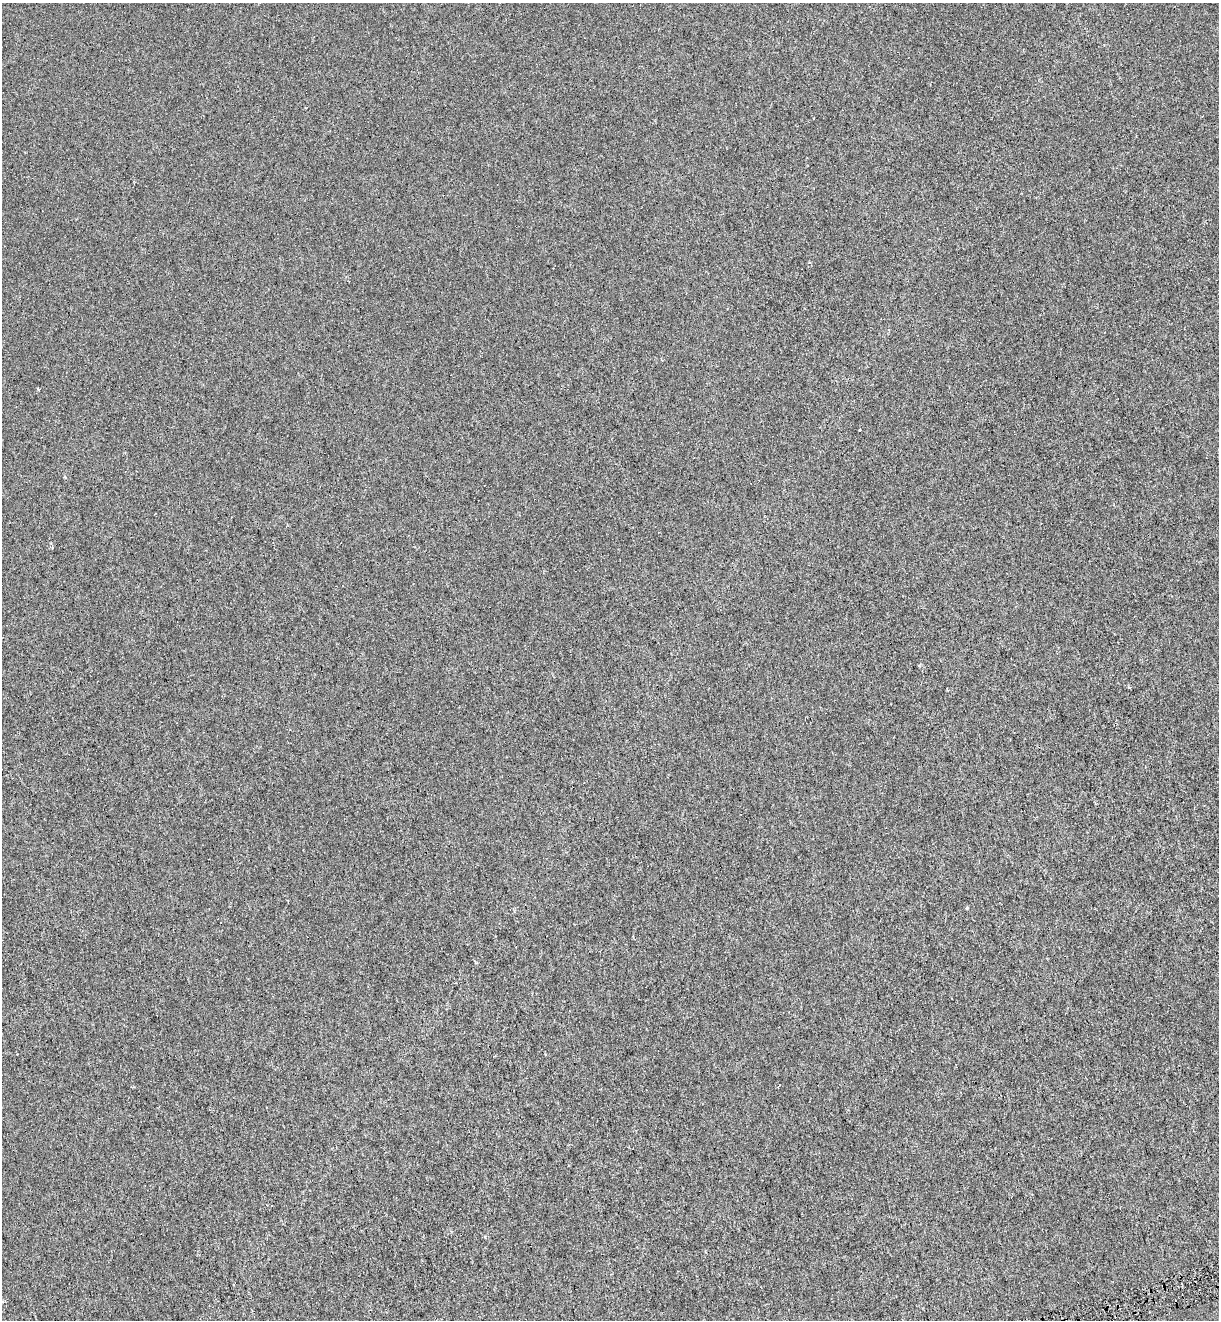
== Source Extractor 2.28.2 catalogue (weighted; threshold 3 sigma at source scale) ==
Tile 6 of 4 x 4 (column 2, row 2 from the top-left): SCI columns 1331-2547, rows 2660-3977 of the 5042 x 5323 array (HDU 1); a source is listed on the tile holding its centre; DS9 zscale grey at full resolution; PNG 1221 x 1322 px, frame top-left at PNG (2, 3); no overlay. Shown black and unused: <1% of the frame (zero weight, under 3 of 6 exposures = <1% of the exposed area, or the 3 px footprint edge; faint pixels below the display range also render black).
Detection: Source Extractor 2.28.2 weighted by HDU 2 'WHT'; one run over the whole footprint, this tile lists its part. Background 6.84e-04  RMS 0.0015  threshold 0.0062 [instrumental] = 3 sigma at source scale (4.09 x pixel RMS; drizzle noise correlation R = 1.36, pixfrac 0.8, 0.0396/0.0396 arcsec/px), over >= 5 px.
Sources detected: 8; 1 cosmic-ray / hot-pixel residue — not listed; the other 7 listed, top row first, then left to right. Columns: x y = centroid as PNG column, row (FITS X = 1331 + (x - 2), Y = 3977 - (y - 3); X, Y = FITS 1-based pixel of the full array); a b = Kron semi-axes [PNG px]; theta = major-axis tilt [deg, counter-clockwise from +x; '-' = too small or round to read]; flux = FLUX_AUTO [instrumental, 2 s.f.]
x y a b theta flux
661 359 4 2 - 0.097
38 389 4 3 - 0.12
860 430 3 2 - 0.19
52 547 5 3 - 0.16
966 908 3 3 - 0.23
779 1085 3 2 - 0.075
485 1237 4 3 - 0.14